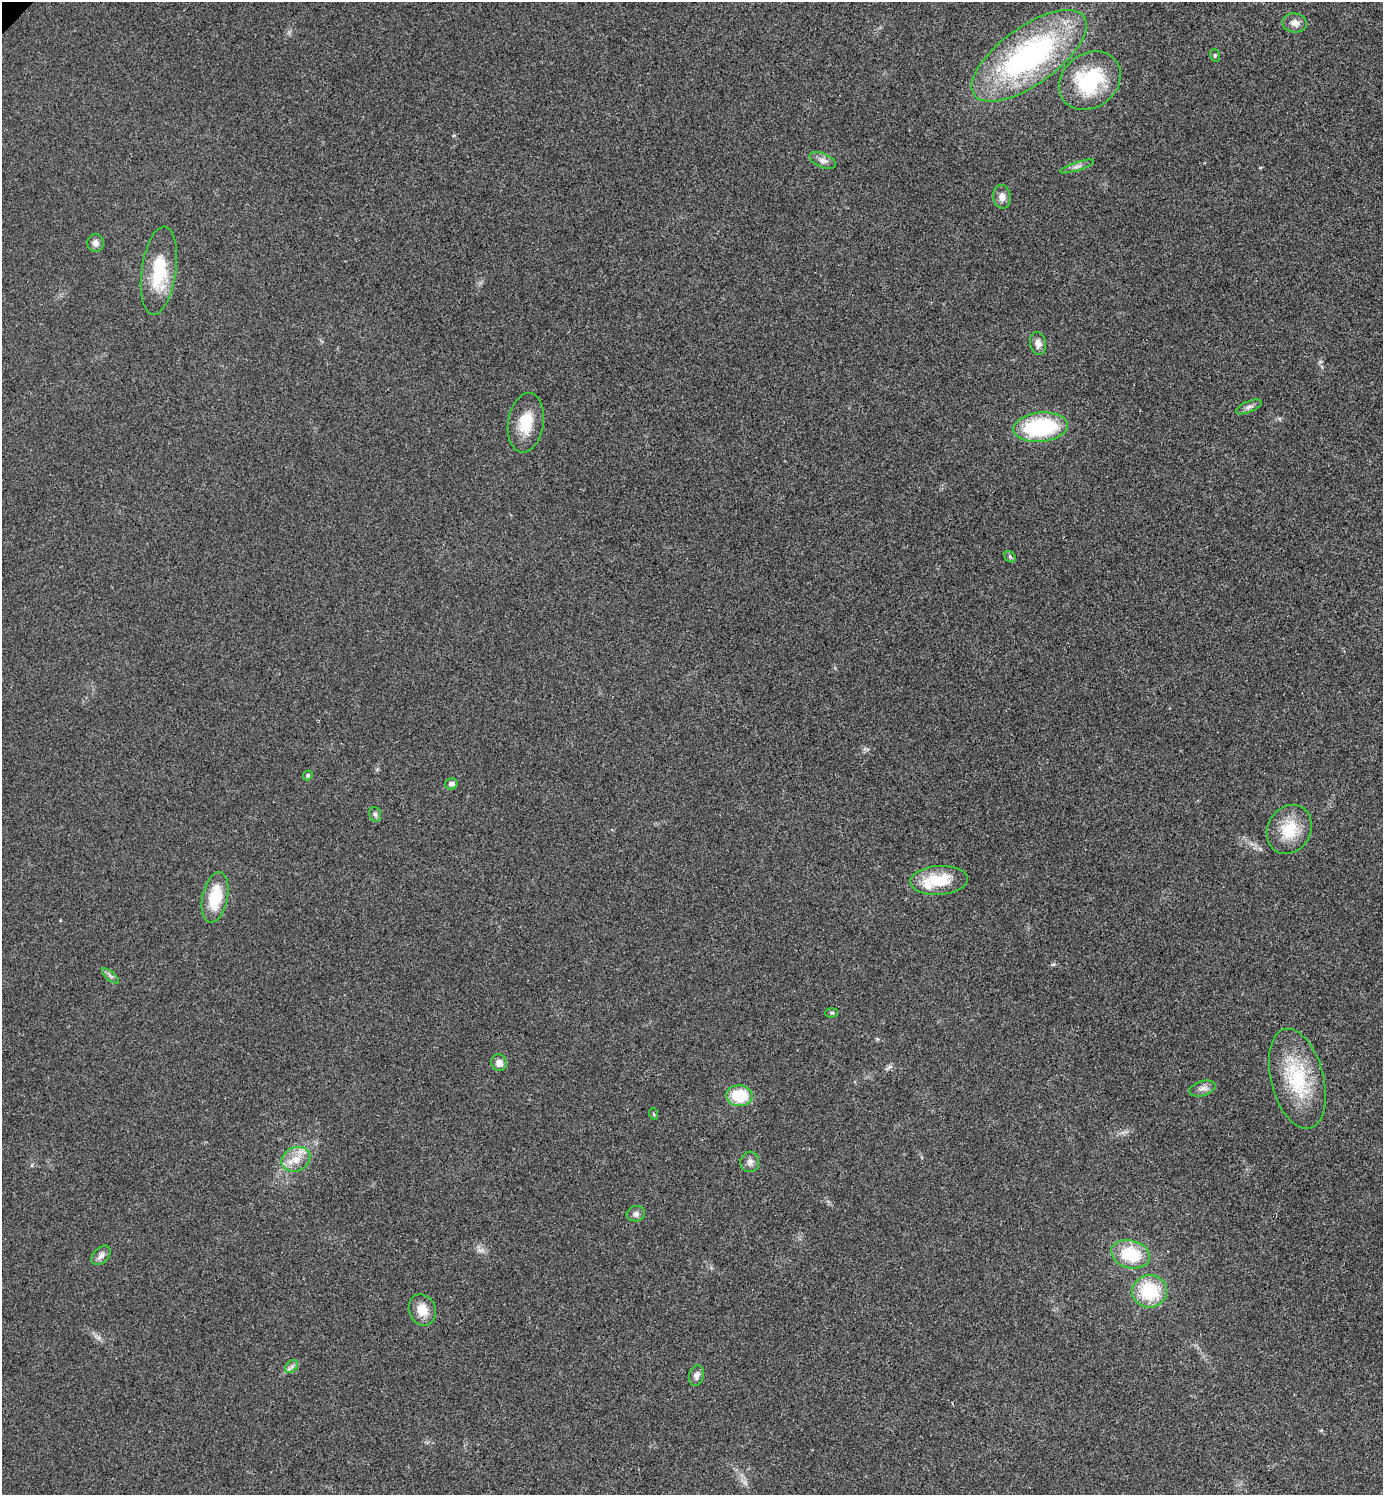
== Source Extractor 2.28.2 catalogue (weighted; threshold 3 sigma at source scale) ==
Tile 6 of 4 x 4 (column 2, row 2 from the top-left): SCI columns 1541-2921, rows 2995-4487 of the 5984 x 5984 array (HDU 1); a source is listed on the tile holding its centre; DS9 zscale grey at full resolution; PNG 1385 x 1497 px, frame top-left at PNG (2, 2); each listed source drawn as its Kron ellipse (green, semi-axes under 4 px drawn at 4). Shown black and unused: <1% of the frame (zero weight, under 3 of 4 exposures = <1% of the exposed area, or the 3 px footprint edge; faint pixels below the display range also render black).
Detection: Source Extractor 2.28.2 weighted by HDU 2 'WHT'; one run over the whole footprint, this tile lists its part. Background 0.0199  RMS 0.0054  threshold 0.0245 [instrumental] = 3 sigma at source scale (4.5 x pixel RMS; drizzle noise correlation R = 1.50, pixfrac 1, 0.05/0.05 arcsec/px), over >= 5 px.
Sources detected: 37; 1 inside a brighter listed object's ellipse — not listed separately; the other 36 listed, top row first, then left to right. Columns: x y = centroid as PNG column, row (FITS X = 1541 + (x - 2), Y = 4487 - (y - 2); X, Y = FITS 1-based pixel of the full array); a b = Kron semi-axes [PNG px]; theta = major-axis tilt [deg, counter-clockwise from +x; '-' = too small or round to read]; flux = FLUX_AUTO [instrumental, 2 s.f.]
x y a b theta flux
1294 23 12 9 -9 3.8
1215 55 6 5 - 0.78
1029 56 67 29 36 120
1090 81 33 27 38 41
823 161 14 7 -23 2.8
1077 166 17 4 18 2.1
1002 197 12 8 -83 3.6
95 243 9 8 - 2.8
159 271 44 17 82 27
1038 343 11 8 -77 3.3
1249 407 14 5 22 2
526 423 30 18 81 15
1040 427 27 14 6 51
1010 557 6 5 - 0.87
308 775 5 4 - 0.89
451 784 6 5 - 2
375 814 7 6 - 1.4
1289 829 25 21 60 17
939 880 29 14 4 20
215 897 26 12 78 19
110 976 11 3 -40 1.2
832 1013 6 4 2 0.84
499 1063 8 7 - 3.3
1297 1079 51 26 -76 39
1202 1088 13 7 16 2.7
739 1096 13 10 -5 19
654 1114 6 3 -71 0.58
296 1159 15 11 25 7.7
750 1162 10 9 - 2.6
636 1214 9 7 13 1.9
1130 1254 20 13 -15 24
101 1255 11 7 47 2.5
1150 1291 17 16 - 28
422 1310 16 13 -69 8.3
292 1367 8 5 45 1.5
696 1376 10 7 77 2.4